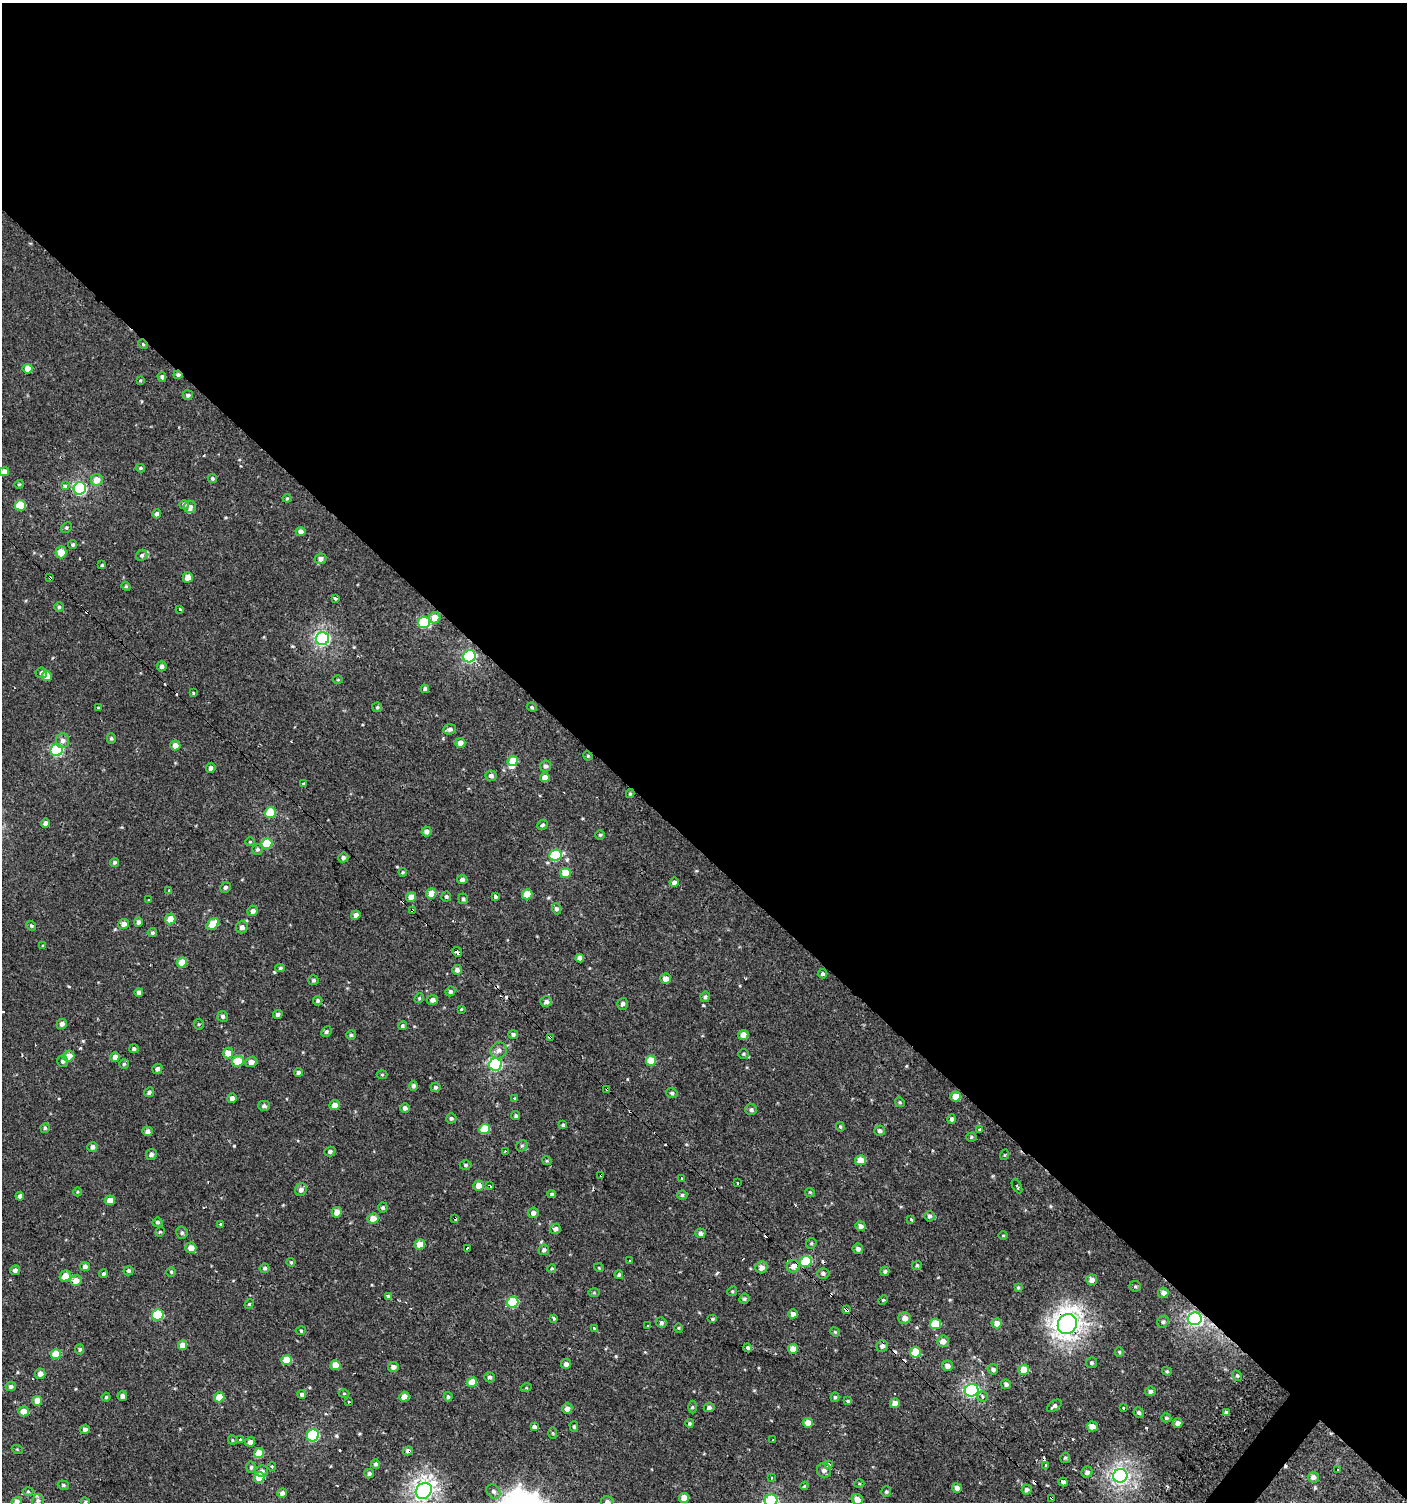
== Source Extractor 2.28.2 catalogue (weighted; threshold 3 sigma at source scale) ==
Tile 3 of 4 x 4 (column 3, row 1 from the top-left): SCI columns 3018-4422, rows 4509-6008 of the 6059 x 6037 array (HDU 1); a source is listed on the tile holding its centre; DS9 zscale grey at full resolution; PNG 1409 x 1504 px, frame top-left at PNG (2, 3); each listed source drawn as its Kron ellipse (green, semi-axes under 4 px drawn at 4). Shown black and unused: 57% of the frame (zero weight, under 2 of 3 exposures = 2% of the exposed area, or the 3 px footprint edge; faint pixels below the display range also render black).
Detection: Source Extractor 2.28.2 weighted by HDU 2 'WHT'; one run over the whole footprint, this tile lists its part. Background 7.31e-04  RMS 0.0038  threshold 0.0169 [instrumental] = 3 sigma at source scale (4.5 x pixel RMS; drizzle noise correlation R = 1.50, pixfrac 1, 0.0396/0.0396 arcsec/px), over >= 5 px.
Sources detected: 376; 22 cosmic-ray / hot-pixel residue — neither listed nor drawn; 5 inside a brighter listed object's ellipse — not listed separately; the other 349 listed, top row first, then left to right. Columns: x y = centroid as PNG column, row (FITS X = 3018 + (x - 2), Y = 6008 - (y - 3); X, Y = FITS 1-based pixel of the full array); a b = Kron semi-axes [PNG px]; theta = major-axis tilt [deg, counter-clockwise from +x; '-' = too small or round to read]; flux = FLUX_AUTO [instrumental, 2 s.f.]
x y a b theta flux
143 344 5 4 - 0.41
28 369 5 5 - 3.8
178 375 4 4 - 0.99
162 377 5 4 - 0.72
140 380 4 3 - 0.37
188 395 5 5 - 0.98
140 468 5 4 - 0.51
4 472 4 4 - 2
212 478 5 4 - 0.63
97 480 6 6 - 4
19 484 4 4 - 0.41
65 486 3 3 - 3.3
80 488 6 6 - 53
287 498 4 4 - 0.37
20 505 5 5 - 12
184 505 5 4 - 0.94
190 507 6 6 - 1.3
157 514 4 4 - 1.2
66 527 6 5 - 0.53
300 531 5 4 - 1.5
73 545 4 4 - 0.72
61 552 6 5 - 4.5
142 555 6 5 - 0.75
320 559 6 5 - 1.7
102 565 4 3 - 0.35
188 577 5 5 - 2.9
50 578 3 3 - 1.7
126 586 4 4 - 0.46
335 598 4 3 - 3.5
59 607 4 4 - 0.66
180 609 3 3 - 1.9
435 618 6 5 - 4.2
424 623 6 5 - 20
322 639 6 6 - 72
469 656 6 6 - 54
162 666 5 5 - 1.3
41 673 6 5 - 0.78
47 676 5 5 - 2.9
338 680 5 3 - 0.33
425 689 4 4 - 0.84
193 693 3 3 - 0.58
377 707 5 5 - 0.48
532 707 5 4 - 0.5
99 708 3 3 - 0.89
450 729 6 5 - 1.1
111 738 5 4 - 0.53
62 740 7 6 - 1.6
460 743 5 5 - 2.4
175 745 5 5 - 2.4
57 750 6 6 - 38
588 756 5 4 - 0.38
513 761 5 5 - 8
545 766 6 5 - 1.1
211 768 5 4 - 1.1
491 776 5 5 - 1.3
545 777 5 4 - 2.9
303 784 3 3 - 1.8
630 793 4 4 - 0.46
270 812 6 5 - 13
45 823 4 4 - 1.3
543 825 5 5 - 0.71
426 832 5 5 - 1.6
600 835 5 4 - 0.5
250 842 5 4 - 0.39
267 844 5 5 - 11
257 849 5 5 - 0.79
555 855 6 5 - 20
343 858 5 5 - 1
115 862 5 4 - 0.61
403 872 4 4 - 0.39
565 873 5 5 - 5.8
462 879 5 4 - 1.2
674 882 4 4 - 1.3
225 887 5 5 - 0.88
169 891 3 3 - 2
431 893 5 5 - 3.5
527 894 5 5 - 5.7
495 896 4 3 - 3
411 897 5 5 - 2.8
446 897 5 5 - 0.72
463 899 5 4 - 0.7
149 900 3 2 - 0.35
556 909 5 4 - 0.91
412 910 3 3 - 0.53
253 911 5 5 - 1.6
356 915 4 4 - 1.6
170 919 5 5 - 4.3
138 922 5 4 - 0.92
124 924 5 5 - 2
213 924 7 5 43 7.4
31 926 5 4 - 0.55
242 927 6 5 - 1.6
152 933 4 4 - 0.54
43 946 4 2 - 0.3
457 952 5 3 - 5.5
580 958 4 4 - 1.7
182 963 5 4 - 6.4
280 968 5 4 - 0.55
457 970 5 5 - 1.3
822 974 5 4 - 0.8
665 978 5 5 - 2.5
313 980 5 5 - 0.65
450 991 5 4 - 0.81
139 992 4 4 - 0.95
705 997 5 4 - 0.81
419 998 5 4 - 0.46
432 1000 5 5 - 1.5
318 1001 5 4 - 0.66
546 1002 6 5 - 1.4
622 1004 6 5 - 1.2
461 1009 4 2 - 0.31
278 1014 5 4 - 0.93
223 1016 5 5 - 0.76
62 1024 5 5 - 1.4
199 1024 5 5 - 0.45
402 1026 4 4 - 0.55
326 1032 5 4 - 0.75
513 1034 5 4 - 0.77
351 1035 5 5 - 0.6
743 1035 5 5 - 2.7
550 1037 4 3 - 0.84
134 1049 5 4 - 0.83
499 1050 8 7 - 1.7
228 1053 5 5 - 4.1
743 1054 5 4 - 0.49
69 1056 5 5 - 3.5
115 1057 5 4 - 2.2
651 1060 5 5 - 7.7
63 1061 6 5 - 0.91
238 1061 6 5 - 6.3
251 1062 5 5 - 2
124 1064 5 5 - 0.5
495 1065 6 6 - 48
157 1069 5 5 - 1.1
298 1072 4 4 - 0.8
382 1075 5 3 - 0.35
413 1086 5 4 - 0.96
435 1087 5 5 - 0.66
607 1089 3 3 - 0.92
149 1092 5 4 - 0.92
672 1093 6 4 -14 0.64
955 1096 5 5 - 3.9
232 1098 5 4 - 1.3
514 1099 3 3 - 1.7
900 1102 5 4 - 0.49
335 1105 5 5 - 2.6
264 1106 6 5 - 0.97
405 1108 5 4 - 1.1
751 1110 6 5 - 0.84
516 1116 4 4 - 0.55
451 1118 5 5 - 0.84
952 1119 5 4 - 0.79
563 1125 4 4 - 0.63
840 1127 5 4 - 0.45
45 1128 5 4 - 0.58
484 1129 5 5 - 10
979 1130 3 3 - 1.9
147 1131 5 5 - 1.5
880 1131 5 5 - 1.1
971 1137 5 4 - 0.5
522 1146 6 5 - 0.62
92 1147 5 5 - 1.4
505 1151 3 2 - 0.38
330 1152 5 4 - 0.88
151 1155 5 5 - 1.2
1004 1155 5 3 - 0.3
860 1160 5 5 - 5.4
547 1161 4 3 - 0.36
465 1165 6 4 -1 0.62
601 1175 4 3 - 2.5
682 1179 3 2 - 0.73
737 1183 3 2 - 0.59
478 1186 5 5 - 2.8
490 1186 3 2 - 0.43
1017 1186 7 3 -60 0.82
301 1190 6 5 - 1.6
77 1192 4 3 - 0.31
810 1192 5 4 - 0.38
552 1194 4 4 - 0.76
682 1195 5 4 - 0.66
20 1196 4 4 - 1.2
110 1200 5 5 - 3.2
383 1207 5 5 - 0.76
337 1212 5 5 - 3
533 1213 5 5 - 1.3
930 1216 5 5 - 0.89
373 1218 5 5 - 3.5
455 1218 4 3 - 2.3
911 1219 3 3 - 1.1
157 1222 5 4 - 0.76
221 1224 3 3 - 0.58
861 1226 5 5 - 1.2
555 1229 5 5 - 1.3
160 1232 5 4 - 0.42
182 1233 6 5 - 0.89
700 1233 5 5 - 1.3
1003 1235 4 3 - 0.34
811 1243 5 5 - 0.49
420 1244 5 5 - 3.9
191 1248 5 5 - 3.2
467 1248 3 3 - 1.7
858 1249 5 5 - 1.1
544 1250 5 5 - 0.93
629 1261 2 2 - 0.26
806 1261 6 5 - 20
291 1262 4 4 - 0.38
917 1265 5 4 - 0.45
793 1266 6 6 - 2.6
85 1267 5 4 - 1.1
762 1267 6 6 - 2.2
265 1268 5 5 - 0.71
552 1268 4 3 - 0.36
599 1268 5 3 - 0.29
15 1270 5 4 - 1.1
129 1271 5 4 - 0.74
885 1271 4 4 - 0.69
171 1272 4 4 - 0.44
823 1273 6 5 - 0.87
103 1274 4 3 - 0.74
619 1275 4 4 - 0.6
65 1276 6 5 - 4
76 1280 5 5 - 3
1092 1280 5 5 - 2.7
1135 1286 6 5 - 0.51
1018 1287 4 4 - 0.42
732 1291 5 4 - 0.45
594 1292 6 4 1 0.45
1163 1293 5 5 - 2
388 1296 3 3 - 0.79
744 1299 5 4 - 0.66
883 1300 5 4 - 0.41
513 1302 6 5 - 20
249 1304 5 4 - 0.43
847 1310 4 3 - 2.7
793 1314 5 4 - 1.6
158 1315 6 5 - 18
554 1318 4 3 - 0.78
904 1318 6 6 - 2.4
712 1319 5 4 - 0.48
1195 1319 7 6 - 88
1163 1322 6 5 - 0.73
661 1323 5 5 - 0.83
997 1323 5 5 - 3.2
935 1324 5 5 - 9.9
1067 1324 10 9 - 260
648 1326 4 3 - 1.7
594 1328 3 3 - 0.59
678 1328 5 3 - 0.37
301 1331 5 3 - 0.38
835 1332 5 4 - 0.4
943 1341 6 5 - 2.7
183 1345 5 4 - 3.4
882 1346 6 5 - 1.2
748 1348 4 3 - 2.7
80 1349 5 4 - 0.55
793 1349 5 5 - 3.9
915 1352 5 5 - 9.8
1119 1352 5 4 - 0.47
56 1354 5 5 - 7.4
287 1360 5 5 - 8.3
1091 1363 5 5 - 0.72
566 1364 5 5 - 1.2
335 1365 5 5 - 5.1
947 1366 5 5 - 1.7
393 1367 5 5 - 1.4
993 1369 5 5 - 1.1
1024 1370 5 5 - 6.2
1167 1371 5 4 - 0.5
40 1374 5 5 - 2.1
1237 1376 6 4 -61 0.53
489 1377 5 5 - 0.88
472 1382 5 4 - 6.5
1006 1384 5 5 - 1.1
11 1387 5 4 - 0.91
526 1388 5 3 - 0.31
972 1390 7 6 - 64
1150 1391 5 5 - 1.1
344 1393 5 3 - 0.37
302 1394 4 4 - 0.81
122 1396 5 5 - 1.3
106 1397 4 4 - 0.44
219 1397 5 5 - 7.3
404 1397 5 5 - 3
448 1397 4 4 - 0.66
835 1397 5 4 - 0.55
982 1397 5 5 - 0.95
37 1401 5 4 - 3.6
848 1401 3 3 - 2.1
349 1402 3 3 - 1.3
895 1403 5 5 - 2.4
1054 1406 8 5 36 0.93
692 1407 6 4 90 0.41
709 1407 5 4 - 0.95
1123 1408 3 3 - 0.65
567 1409 5 5 - 2.1
23 1411 5 5 - 2.9
1139 1412 5 5 - 0.8
1226 1412 4 3 - 0.67
1166 1418 5 4 - 0.54
689 1423 4 4 - 0.61
808 1423 5 5 - 3.2
1178 1423 5 4 - 1.9
1092 1426 5 5 - 2.8
534 1427 3 3 - 14
574 1427 5 4 - 0.5
85 1429 5 4 - 1.1
553 1433 6 4 -88 0.43
313 1435 6 6 - 33
241 1439 3 3 - 1.4
232 1440 5 3 - 0.34
773 1440 3 3 - 1.6
250 1442 5 5 - 1.4
17 1449 5 3 - 0.36
408 1451 5 4 - 1.1
259 1453 5 5 - 6.5
1065 1458 5 5 - 0.49
376 1464 5 4 - 0.69
829 1465 4 3 - 2.3
272 1466 4 3 - 0.33
1046 1466 3 3 - 2
251 1467 6 5 - 0.74
824 1470 7 7 - 1.4
1338 1470 2 2 - 0.34
262 1471 6 5 - 1.3
1087 1472 5 5 - 1.3
369 1474 5 4 - 0.88
1120 1476 7 6 - 120
259 1477 5 5 - 5.3
1313 1477 5 5 - 1.7
771 1478 3 3 - 0.57
1063 1482 4 3 - 2.8
859 1484 5 3 - 0.39
63 1485 6 4 -15 0.54
804 1486 4 4 - 0.35
957 1488 5 4 - 1.5
1026 1489 5 5 - 0.89
28 1491 5 3 - 0.41
424 1491 8 7 - 150
493 1491 8 6 -43 1
886 1492 5 5 - 0.58
282 1493 5 5 - 1.3
684 1498 5 4 - 3.3
1052 1498 3 2 - 0.59
857 1499 5 5 - 2.9
38 1500 7 6 - 0.84
771 1500 6 5 - 36
17 1502 5 4 - 2.1
85 1502 5 4 - 0.43
607 1502 6 5 - 0.93
Overlapping masked pixels (flux is a lower limit): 14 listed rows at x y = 143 344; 178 375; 50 578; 412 910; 457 952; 550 1037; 607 1089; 601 1175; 455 1218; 847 1310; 1195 1319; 1067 1324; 408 1451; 1052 1498
Isophote crosses this tile's border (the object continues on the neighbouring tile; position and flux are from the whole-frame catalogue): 4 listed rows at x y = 771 1500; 17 1502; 85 1502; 607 1502